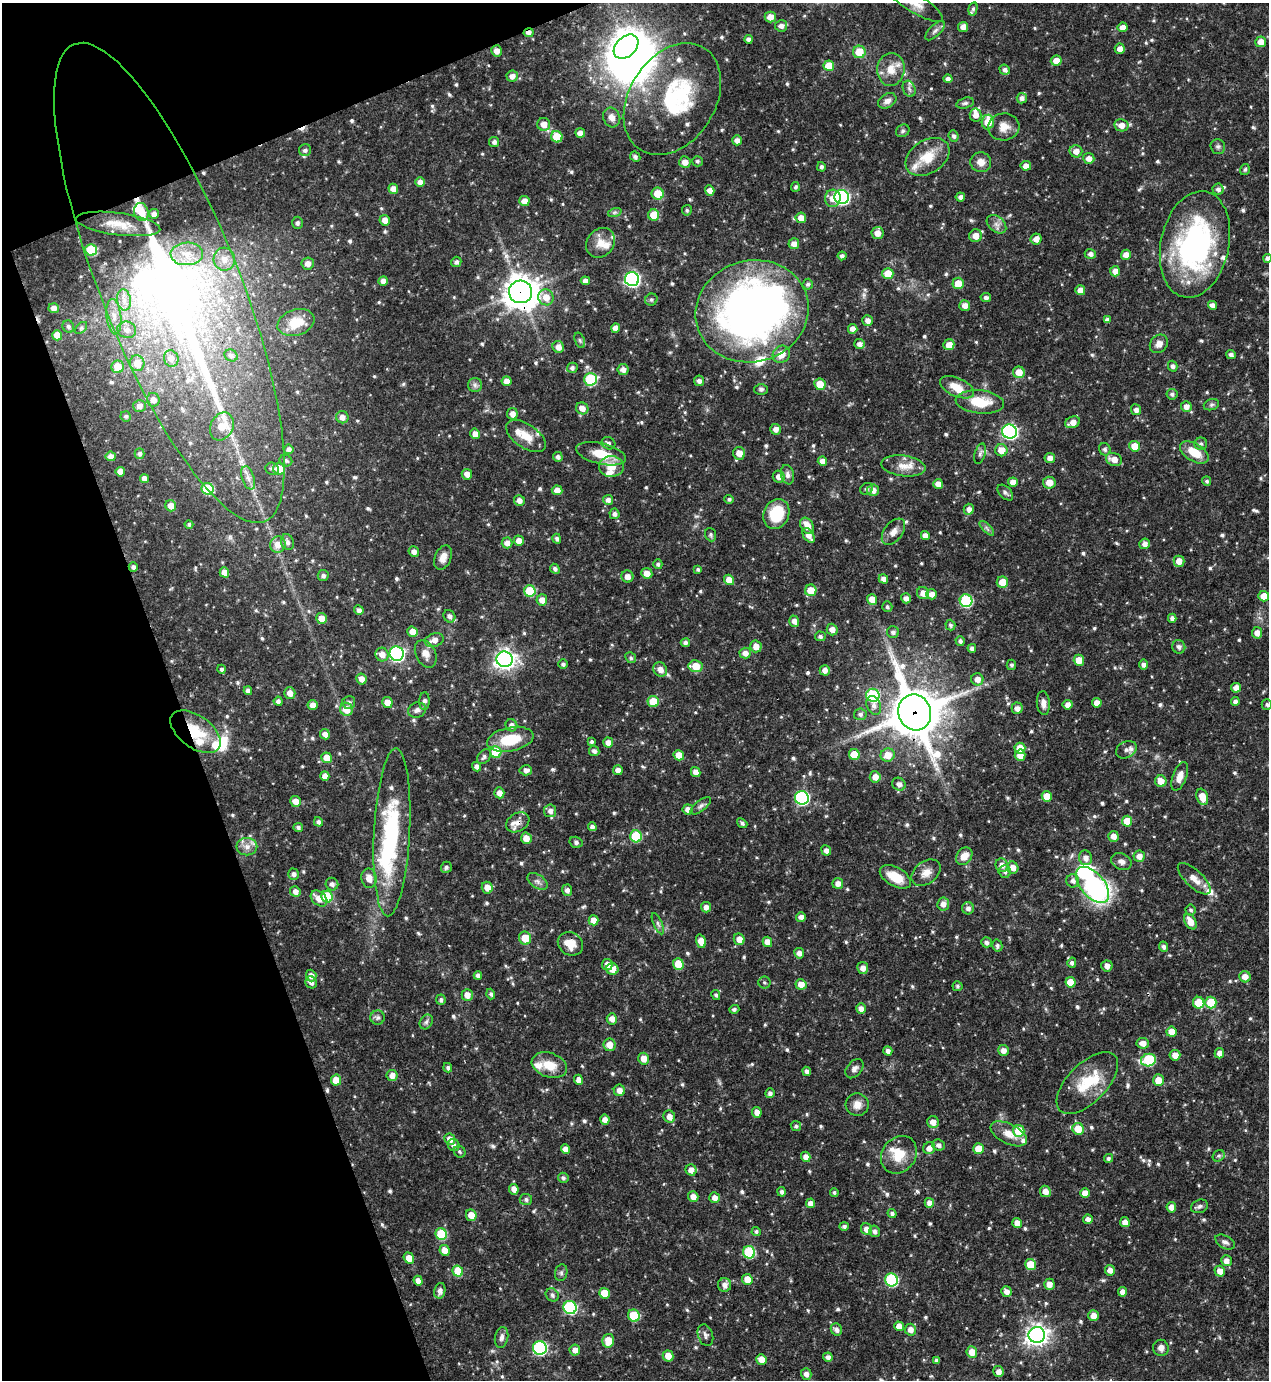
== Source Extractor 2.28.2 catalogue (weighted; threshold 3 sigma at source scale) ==
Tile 5 of 4 x 4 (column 1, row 2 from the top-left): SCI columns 150-1416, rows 2756-4133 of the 5497 x 5510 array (HDU 1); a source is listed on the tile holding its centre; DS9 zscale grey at full resolution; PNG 1271 x 1382 px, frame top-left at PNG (2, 3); each listed source drawn as its Kron ellipse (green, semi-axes under 4 px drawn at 4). Shown black and unused: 18% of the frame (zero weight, under 3 of 4 exposures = <1% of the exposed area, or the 3 px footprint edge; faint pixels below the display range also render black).
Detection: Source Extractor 2.28.2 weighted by HDU 2 'WHT'; one run over the whole footprint, this tile lists its part. Background 0.0571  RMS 0.0033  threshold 0.0148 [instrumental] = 3 sigma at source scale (4.5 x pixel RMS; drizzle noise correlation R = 1.50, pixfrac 1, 0.05/0.05 arcsec/px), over >= 5 px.
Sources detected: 769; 1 too faint to see at this stretch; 8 inside a brighter object's white glare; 1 cosmic-ray / hot-pixel residue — neither listed nor drawn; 24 inside a brighter listed object's ellipse — not listed separately; of the other 735, all 500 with FLUX_AUTO >= 0.655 (the completeness limit of this list) listed and drawn (235 fainter detections not listed), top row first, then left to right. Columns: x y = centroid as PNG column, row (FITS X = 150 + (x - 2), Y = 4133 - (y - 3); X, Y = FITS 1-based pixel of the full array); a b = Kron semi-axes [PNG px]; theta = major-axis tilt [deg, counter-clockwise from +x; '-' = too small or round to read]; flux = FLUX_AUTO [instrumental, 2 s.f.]
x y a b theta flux
914 3 33 9 -31 4.8
973 9 7 4 76 0.71
770 17 5 5 - 3.1
781 26 6 5 - 1.6
963 27 5 5 - 2.3
1123 27 5 5 - 2.2
935 31 12 5 44 1.2
529 33 5 4 - 1.4
749 39 4 4 - 1.2
1261 42 5 5 - 3.1
626 47 14 10 43 310
1120 49 5 5 - 2.1
497 51 6 5 - 2.5
859 52 6 6 - 6.3
1056 60 5 5 - 3
829 66 5 5 - 6.1
891 69 16 13 84 4.9
1005 70 5 5 - 1.2
512 76 6 5 - 2.2
948 79 4 4 - 1.1
909 89 8 6 -68 1.1
1022 98 5 5 - 1.2
672 99 60 43 58 41
887 101 10 7 30 1.7
965 103 9 5 15 0.83
975 115 6 6 - 2.3
612 117 10 8 -65 2.4
988 122 7 6 - 5.7
544 124 6 6 - 3.3
1121 125 7 6 - 2.5
1004 127 15 13 6 3.7
903 131 7 6 - 0.75
580 133 5 4 - 2.3
954 136 6 5 - 0.93
557 137 6 5 - 8
737 140 5 5 - 1.9
494 142 5 5 - 1.1
1218 146 7 7 - 0.92
305 150 6 6 - 1
1076 151 6 6 - 2.6
635 157 5 4 - 0.88
927 157 24 16 33 8.4
1089 158 5 5 - 2
697 161 5 5 - 0.75
685 162 6 5 - 2.4
981 162 10 10 - 2.6
1026 166 5 5 - 2.2
821 167 4 4 - 0.84
1245 170 6 5 - 0.68
420 182 5 4 - 2.1
795 187 5 4 - 0.75
393 189 5 5 - 2.6
1218 189 5 5 - 1.2
710 190 5 4 - 2.2
658 194 6 6 - 6.1
842 197 7 7 - 61
960 197 4 4 - 1.2
833 198 9 7 76 2.9
524 201 5 5 - 3
687 210 5 5 - 0.67
141 212 9 7 -73 4
615 212 7 4 18 0.67
154 214 5 5 - 1.6
654 215 5 5 - 5.8
801 218 5 5 - 2.9
385 220 5 5 - 2.3
297 223 6 5 - 0.98
118 224 42 11 -7 7.2
996 224 11 7 -41 1.8
877 233 6 6 - 2.9
975 236 6 6 - 3.2
1036 239 5 5 - 2.4
600 243 16 13 49 4
794 244 5 5 - 2.2
1195 244 54 34 78 70
91 250 6 5 - 18
187 254 16 11 2 5.8
1090 254 5 5 - 1.3
1126 255 5 5 - 2.4
842 256 4 4 - 1.1
1268 258 4 4 - 1.3
224 259 11 10 - 3.8
456 262 5 5 - 1
308 263 6 6 - 2.5
1115 271 5 5 - 2.4
888 274 5 5 - 5.9
632 279 7 7 - 83
383 281 5 4 - 2
585 281 4 4 - 1.7
169 283 257 69 -68 300
958 283 5 5 - 4.6
808 284 5 5 - 0.84
1080 290 5 5 - 2.4
521 292 11 11 - 570
546 297 8 7 - 3.3
986 297 5 4 - 1
124 300 11 7 -80 2.5
651 300 6 5 - 0.77
965 305 5 5 - 2.3
1212 305 4 4 - 1.6
54 308 5 5 - 2.2
752 311 57 50 16 220
114 317 18 7 -84 3.3
868 320 5 5 - 1.8
1107 320 4 4 - 1.2
296 322 19 13 18 7.2
68 327 6 5 - 1
81 328 7 4 45 0.66
616 328 4 4 - 2.2
853 329 5 4 - 2.2
127 330 9 8 - 2.3
57 335 5 5 - 4
580 340 8 5 -70 0.66
859 344 5 5 - 1.5
1159 344 10 8 49 2.1
949 345 5 5 - 3.3
558 347 6 5 - 2.6
781 354 9 8 - 3.9
231 355 7 5 -26 1.1
1231 355 5 4 - 1
171 359 8 7 - 2.3
137 363 8 7 - 4.1
1173 366 5 4 - 1
118 367 6 6 - 6.7
572 368 5 5 - 1.1
623 369 5 5 - 1.8
1019 372 6 6 - 4
590 379 6 6 - 23
507 381 5 5 - 2.5
699 381 5 5 - 1.3
820 384 6 5 - 4.9
475 385 7 7 - 1.1
957 387 18 9 -24 5.6
761 389 7 5 0 0.85
1172 394 5 5 - 0.89
153 400 7 6 - 2.3
980 402 24 11 -5 9.2
1211 405 8 5 19 0.75
139 406 6 6 - 1.6
1186 407 5 5 - 2
582 408 6 5 - 2.5
1136 410 5 5 - 1.5
512 414 6 5 - 2.3
126 416 5 5 - 0.72
342 417 6 6 - 2.2
1073 422 8 5 21 2.7
222 426 14 11 64 8.2
776 429 5 5 - 1.8
1010 432 7 7 - 80
475 434 5 4 - 2.4
526 436 23 11 -34 5.4
608 443 7 6 - 1
1201 444 6 6 - 0.85
1135 446 5 5 - 4.8
289 449 5 5 - 1.3
1105 449 6 5 - 0.86
1001 450 6 6 - 4
1194 452 16 9 -31 6.8
739 453 6 6 - 3.2
139 454 5 5 - 0.95
601 454 25 10 -14 7.6
980 454 10 5 73 1
111 456 5 5 - 2.2
558 457 5 4 - 1.3
1050 458 5 5 - 2
1114 459 8 6 -19 3.2
286 461 6 5 - 0.74
822 461 5 4 - 2.2
611 466 12 10 1 5.7
903 466 22 10 -7 4.4
272 469 7 6 - 0.96
279 469 6 6 - 6
120 472 5 4 - 2.4
467 474 5 5 - 2
787 475 10 6 -79 1.5
779 477 6 5 - 2.4
248 478 12 6 -71 1.9
145 479 5 4 - 2.3
1207 481 5 4 - 0.72
1013 482 5 4 - 2.4
1049 483 6 6 - 3.5
938 484 5 5 - 2.8
207 489 6 6 - 16
867 489 7 5 34 0.69
557 490 5 5 - 2.5
873 490 6 6 - 2.3
1005 493 9 5 -45 1
729 499 4 4 - 0.7
519 500 5 5 - 1.9
608 500 5 5 - 1.4
171 506 6 5 - 3
969 509 5 5 - 1.8
614 514 5 5 - 1.1
776 514 15 12 63 13
189 524 4 4 - 0.76
807 526 9 6 -60 3.4
987 528 9 3 -45 0.76
893 532 15 9 53 2.4
711 535 7 5 -68 0.73
925 535 4 4 - 1.9
809 536 8 5 -55 2.4
557 539 5 4 - 0.88
519 541 5 5 - 2.5
287 542 8 6 -71 1.3
507 543 5 5 - 2.1
1145 544 5 5 - 1.6
278 545 8 7 - 3.3
414 552 5 5 - 1.5
443 558 13 8 68 2.6
1179 561 5 5 - 2.9
658 564 5 4 - 0.84
133 567 4 4 - 1.3
555 569 5 4 - 0.95
698 569 4 4 - 0.67
224 572 5 4 - 3.3
647 573 5 5 - 2.6
323 576 5 5 - 1.1
627 577 6 6 - 2.4
883 579 5 4 - 1.7
729 580 5 5 - 3.2
1002 582 5 5 - 4.8
811 590 6 6 - 5.2
530 591 6 5 - 14
923 593 6 6 - 2.6
932 594 5 5 - 2.3
1264 596 5 5 - 3.7
906 598 5 4 - 1.7
872 599 5 5 - 3.8
542 600 6 5 - 2.5
966 601 6 6 - 26
887 607 5 5 - 0.74
359 610 5 4 - 1.3
449 616 6 5 - 1.4
321 618 5 5 - 3.4
1172 618 4 4 - 1.3
794 621 5 5 - 1.7
950 625 5 5 - 0.82
832 629 6 5 - 2.3
413 632 5 5 - 3.5
893 632 6 6 - 1.1
1257 633 6 5 - 2.2
820 636 5 5 - 0.95
434 640 10 6 17 2.4
960 641 5 4 - 0.89
685 643 5 4 - 1.2
756 646 6 5 - 2.9
1179 647 7 6 - 1.4
972 648 4 4 - 1.2
745 653 5 5 - 2
382 654 7 6 - 2.9
397 654 7 7 - 73
426 654 14 10 -63 2.7
631 658 5 5 - 0.76
505 659 8 8 - 200
1079 660 5 5 - 4
563 664 5 5 - 0.85
1011 665 5 4 - 0.76
1144 665 5 4 - 1.4
696 666 7 6 - 6.2
222 669 4 4 - 0.86
660 669 7 6 - 2.7
825 670 5 5 - 1.7
361 679 6 5 - 2.4
977 679 6 6 - 2.6
1236 688 5 5 - 2.3
248 691 4 4 - 1.4
290 693 6 5 - 2.5
873 695 6 6 - 26
278 701 4 4 - 1.3
424 701 9 5 88 1.2
349 702 6 6 - 0.99
387 702 5 5 - 3.4
653 702 5 5 - 7.4
1235 702 4 4 - 1.3
1043 703 12 6 -85 2.1
1097 703 5 5 - 2.4
313 705 5 5 - 2.2
874 705 10 7 -67 1.6
1068 705 5 5 - 1.8
1267 705 5 5 - 0.76
1017 708 6 5 - 1.9
346 709 6 6 - 5.5
417 710 9 7 21 1.2
915 712 18 16 -69 1600
860 714 6 6 - 0.99
511 725 6 6 - 1.6
195 732 29 16 -36 12
325 734 5 5 - 2.1
510 739 23 12 11 12
592 742 4 4 - 0.72
608 743 5 5 - 2.2
1020 748 5 5 - 5.3
1126 750 11 8 27 1.7
594 751 5 5 - 1.2
496 752 6 5 - 12
679 755 5 5 - 3.9
854 755 5 5 - 7.4
888 755 7 6 - 4.3
1020 755 5 5 - 3.2
484 757 8 6 52 1
327 758 5 5 - 4.7
477 767 5 4 - 1.5
526 770 6 5 - 1.3
618 770 5 4 - 1.8
696 772 5 4 - 2.2
325 776 5 4 - 2.3
1180 776 15 7 69 3.2
875 777 5 5 - 2.9
1161 781 6 5 - 3.9
899 784 7 6 - 1.7
499 793 5 5 - 2.4
1047 796 5 5 - 4.2
1202 797 8 5 -70 4.4
802 798 7 7 - 55
295 801 5 5 - 3
701 806 12 5 38 1.1
688 809 5 5 - 2.2
550 811 6 6 - 1.5
1127 821 5 5 - 4.9
318 822 5 4 - 1
518 822 12 9 30 2.4
742 823 5 4 - 0.79
298 827 5 4 - 0.96
592 827 4 4 - 1
392 832 84 18 87 43
636 836 6 6 - 17
1113 836 5 5 - 2.4
526 838 5 5 - 3
576 842 6 5 - 0.83
247 847 10 8 0 2.4
826 850 5 4 - 1.6
964 856 10 7 52 3.5
1139 856 6 5 - 2.3
1085 858 7 6 - 1.9
1121 861 10 8 -24 1.7
1002 865 7 6 - 2.2
446 867 5 5 - 0.91
1013 868 6 5 - 2.8
1005 872 6 6 - 0.89
926 873 16 11 37 3.4
294 874 5 5 - 1.3
895 877 17 9 -30 7.6
369 878 10 7 -81 2.8
1194 879 21 8 -43 3.8
537 881 11 6 -33 1.4
1073 881 6 6 - 1.3
838 883 5 5 - 2.2
332 884 6 6 - 1.4
1092 885 21 12 -50 60
487 888 6 5 - 3
567 890 6 5 - 1.4
295 891 5 5 - 1.8
327 897 6 5 - 14
319 899 9 6 -42 3.4
943 904 6 6 - 2.2
706 907 5 5 - 1.7
968 908 6 6 - 1.4
1191 910 5 5 - 0.77
801 917 5 5 - 1.7
594 920 5 5 - 2.6
1190 922 8 5 -58 4
658 924 11 4 -66 0.98
525 938 6 6 - 6.5
739 939 6 5 - 2.9
701 941 7 5 -76 3
767 942 5 4 - 3
986 942 5 5 - 1.1
570 944 13 11 -33 5.1
997 946 6 5 - 0.87
1163 947 5 4 - 1.1
799 953 5 5 - 1.6
1072 963 5 4 - 0.94
607 964 5 5 - 2.5
678 964 5 5 - 7.6
1107 966 5 5 - 1.6
863 968 6 5 - 2.2
612 969 6 6 - 3.1
478 975 4 4 - 1.3
311 976 6 5 - 2.1
1245 977 6 5 - 3.1
311 982 6 5 - 1.5
764 982 6 6 - 0.7
1070 982 5 5 - 5.4
801 984 5 5 - 3
957 986 5 5 - 0.69
491 994 5 4 - 0.87
467 995 6 5 - 2.5
716 995 5 4 - 0.78
441 1000 5 4 - 0.86
1211 1002 6 5 - 11
1199 1003 6 5 - 7
734 1009 5 4 - 0.78
861 1009 5 4 - 2.1
378 1018 7 7 - 0.98
612 1019 5 5 - 2.2
426 1022 8 6 62 0.88
1171 1032 5 5 - 3.7
1143 1043 6 5 - 2.5
609 1045 6 6 - 3.6
1003 1050 5 5 - 2.2
888 1051 5 4 - 1.4
1219 1053 5 4 - 2.3
1175 1055 5 5 - 2.6
643 1059 6 5 - 2.9
1148 1060 7 6 - 22
549 1065 18 12 -19 6.3
448 1068 5 4 - 0.79
854 1069 11 7 49 1.5
807 1071 5 4 - 1.3
392 1075 5 5 - 2.4
336 1080 5 5 - 4.1
579 1080 5 4 - 2.5
1158 1080 6 5 - 4.4
1087 1083 39 19 45 13
619 1090 6 5 - 2.4
770 1093 5 4 - 1.2
857 1105 11 11 - 2.9
757 1112 5 4 - 2.3
669 1117 6 5 - 2.5
605 1120 5 4 - 2.2
933 1122 6 5 - 2.5
796 1126 5 5 - 0.81
1078 1129 6 5 - 5.6
1019 1131 6 5 - 9.3
1009 1134 20 10 -27 4.2
450 1139 6 5 - 2.4
454 1145 6 5 - 1.4
939 1145 6 5 - 1.4
929 1148 6 5 - 2
565 1149 5 4 - 2.2
978 1149 5 5 - 5
460 1152 6 5 - 0.79
899 1155 20 16 52 7.6
1219 1156 6 5 - 0.66
806 1157 5 5 - 2.2
1108 1158 4 4 - 0.82
691 1170 5 5 - 2.4
563 1178 5 5 - 0.89
514 1189 5 4 - 2.3
1045 1191 6 5 - 2.6
782 1192 5 4 - 0.99
834 1192 4 4 - 0.67
1085 1193 5 5 - 3.1
693 1197 5 5 - 2.4
714 1198 5 5 - 2.2
526 1199 6 5 - 0.92
811 1203 5 4 - 2.2
929 1203 5 4 - 2.2
1199 1206 9 6 22 1.1
1171 1207 5 5 - 2.4
892 1214 5 4 - 1
471 1215 6 5 - 3.7
1088 1219 5 4 - 1.5
1125 1222 5 4 - 2.4
1017 1223 5 4 - 2.4
844 1226 5 4 - 0.95
867 1229 6 5 - 2.4
756 1231 4 4 - 0.78
875 1231 6 5 - 1.2
441 1234 6 5 - 17
1225 1242 10 6 -29 1.3
445 1250 6 5 - 3
749 1252 6 6 - 24
409 1258 6 5 - 3.3
1226 1261 5 5 - 1.9
1030 1264 5 5 - 6.4
1110 1270 5 5 - 2
458 1271 6 5 - 8
1220 1271 5 5 - 2.6
561 1273 8 6 77 0.85
747 1279 5 5 - 3.8
891 1280 6 6 - 32
418 1281 5 4 - 2.2
1049 1284 5 5 - 2.4
725 1285 7 6 - 2
440 1291 8 5 77 1.6
1006 1292 5 5 - 2
1122 1292 5 4 - 2
604 1293 5 5 - 6.1
552 1295 7 6 - 1
570 1308 7 6 - 38
634 1316 6 5 - 15
1093 1316 5 5 - 2.5
899 1326 5 4 - 2.7
836 1330 6 5 - 1.4
910 1330 6 5 - 2.4
705 1335 11 7 -72 1.2
1037 1335 8 8 - 220
501 1337 10 6 78 1.5
608 1341 7 5 76 5.5
540 1348 7 7 - 46
1161 1348 8 8 - 1.9
575 1350 5 5 - 2.2
972 1352 6 5 - 3.9
668 1356 5 5 - 3.7
828 1357 5 4 - 1.4
761 1359 5 5 - 3.1
936 1360 4 3 - 0.84
998 1372 5 5 - 2.1
806 1374 6 5 - 1.8
Overlapping masked pixels (flux is a lower limit): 8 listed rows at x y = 529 33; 1195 244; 169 283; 521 292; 133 567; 915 712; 195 732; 518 822
Isophote crosses this tile's border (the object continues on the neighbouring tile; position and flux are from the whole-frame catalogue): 2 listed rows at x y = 914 3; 1268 258